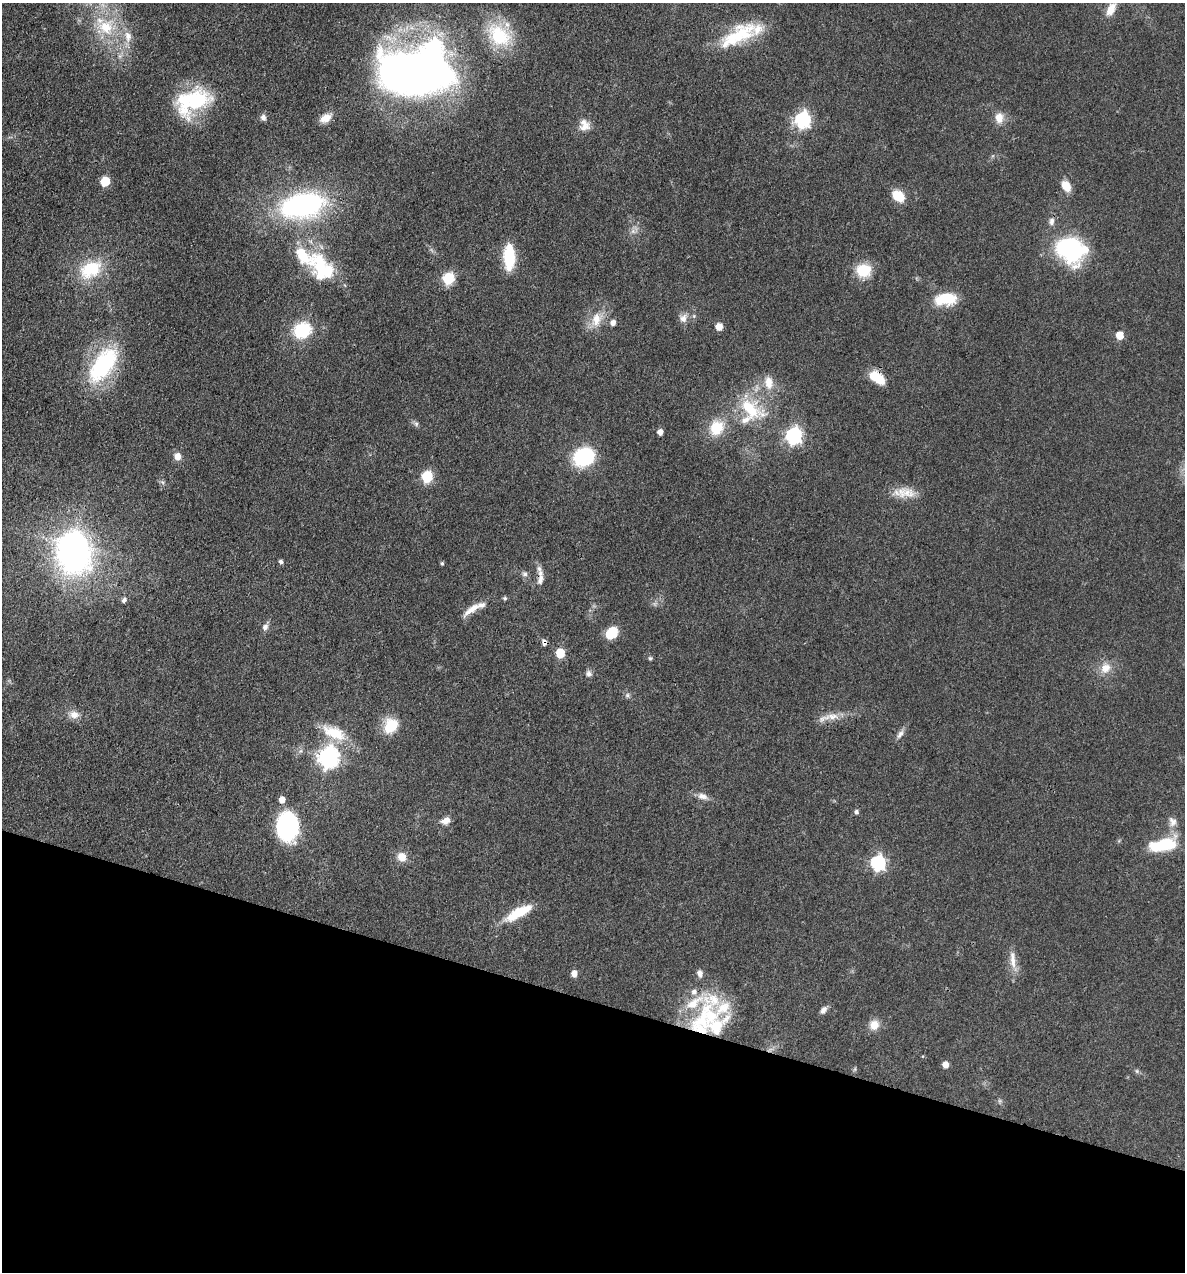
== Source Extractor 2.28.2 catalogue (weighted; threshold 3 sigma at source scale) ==
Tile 15 of 4 x 4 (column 3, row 4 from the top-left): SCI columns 2611-3793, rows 2-1271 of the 5098 x 5081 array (HDU 1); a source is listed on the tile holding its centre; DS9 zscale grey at full resolution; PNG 1187 x 1274 px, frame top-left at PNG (2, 3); no overlay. Shown black and unused: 21% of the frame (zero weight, under 3 of 4 exposures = <1% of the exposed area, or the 3 px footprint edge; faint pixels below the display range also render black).
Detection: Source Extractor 2.28.2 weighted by HDU 2 'WHT'; one run over the whole footprint, this tile lists its part. Background 0.078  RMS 0.0068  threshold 0.0305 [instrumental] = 3 sigma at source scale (4.5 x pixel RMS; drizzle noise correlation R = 1.50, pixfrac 1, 0.05/0.05 arcsec/px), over >= 5 px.
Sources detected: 102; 2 too faint to see at this stretch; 2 inside a brighter object's white glare — not listed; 14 inside a brighter listed object's ellipse — not listed separately; the other 84 listed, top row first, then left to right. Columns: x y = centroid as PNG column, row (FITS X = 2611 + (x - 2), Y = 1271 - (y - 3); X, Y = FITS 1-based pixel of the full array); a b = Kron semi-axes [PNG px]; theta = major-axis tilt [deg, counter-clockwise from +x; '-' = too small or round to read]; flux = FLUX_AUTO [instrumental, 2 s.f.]
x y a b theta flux
1111 9 17 9 62 8.8
106 27 25 23 -31 32
740 34 46 25 34 35
499 35 37 27 -42 40
415 72 61 34 -10 510
192 101 45 27 25 56
263 117 8 7 - 2.7
326 118 14 9 32 7.1
999 118 13 10 -90 7.4
802 120 7 7 - 180
584 125 15 14 - 7.6
105 181 6 5 - 28
1066 186 12 9 -60 9
898 196 12 8 -41 17
302 205 44 24 12 140
1051 221 10 8 84 3.4
1070 248 29 24 -51 84
509 257 26 11 -89 29
322 268 41 25 -53 46
91 269 31 20 28 32
863 270 13 12 - 23
448 278 6 6 - 70
946 299 24 13 6 23
683 318 11 9 -88 4.7
596 320 22 14 73 13
613 323 6 5 - 3.9
719 327 5 5 - 9.8
302 330 16 14 24 37
1120 335 5 5 - 15
103 365 42 21 55 76
877 378 18 10 -37 14
769 382 17 10 -80 9.6
750 409 44 22 -32 37
416 424 7 5 -46 1.6
717 428 18 16 60 19
660 432 5 4 - 4.8
794 436 7 7 - 190
177 456 9 8 - 5
584 457 16 14 25 63
427 477 6 6 - 61
162 482 7 5 -44 1.4
908 493 23 14 -26 12
73 547 20 13 -85 720
281 562 6 5 - 1.5
442 563 5 4 - 1.1
525 574 7 6 - 2.1
540 579 15 7 75 4.7
505 598 5 5 - 1.2
124 600 6 5 - 2.2
472 609 26 7 36 8.3
265 627 8 6 66 3.3
611 633 14 9 45 17
544 642 8 6 -75 2.5
560 653 6 5 - 27
650 658 5 5 - 1.1
1105 668 15 13 47 8.7
589 674 8 8 - 2.7
627 695 7 6 - 1.6
74 715 14 10 -12 5.9
832 716 26 8 6 8.7
391 726 18 14 56 18
334 733 35 16 -24 22
900 734 14 6 51 3.3
328 757 8 7 - 400
702 796 15 8 -14 4.5
282 800 6 5 - 5.3
856 812 5 5 - 1.9
446 821 10 8 21 5.5
1172 822 15 11 -75 5.4
287 826 25 20 89 84
1163 845 26 11 12 41
402 857 11 10 - 7.2
878 863 7 6 - 150
518 913 34 10 29 23
1013 960 28 8 -85 8
700 973 9 6 -75 3.5
574 974 6 5 - 6.1
694 992 8 7 - 3.2
823 1010 10 6 51 3.1
701 1021 34 21 34 36
874 1025 12 11 - 7.4
945 1065 5 5 - 6.6
855 1069 6 4 71 0.97
1137 1071 6 5 - 1.3
Overlapping masked pixels (flux is a lower limit): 4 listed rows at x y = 877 378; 540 579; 544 642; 701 1021